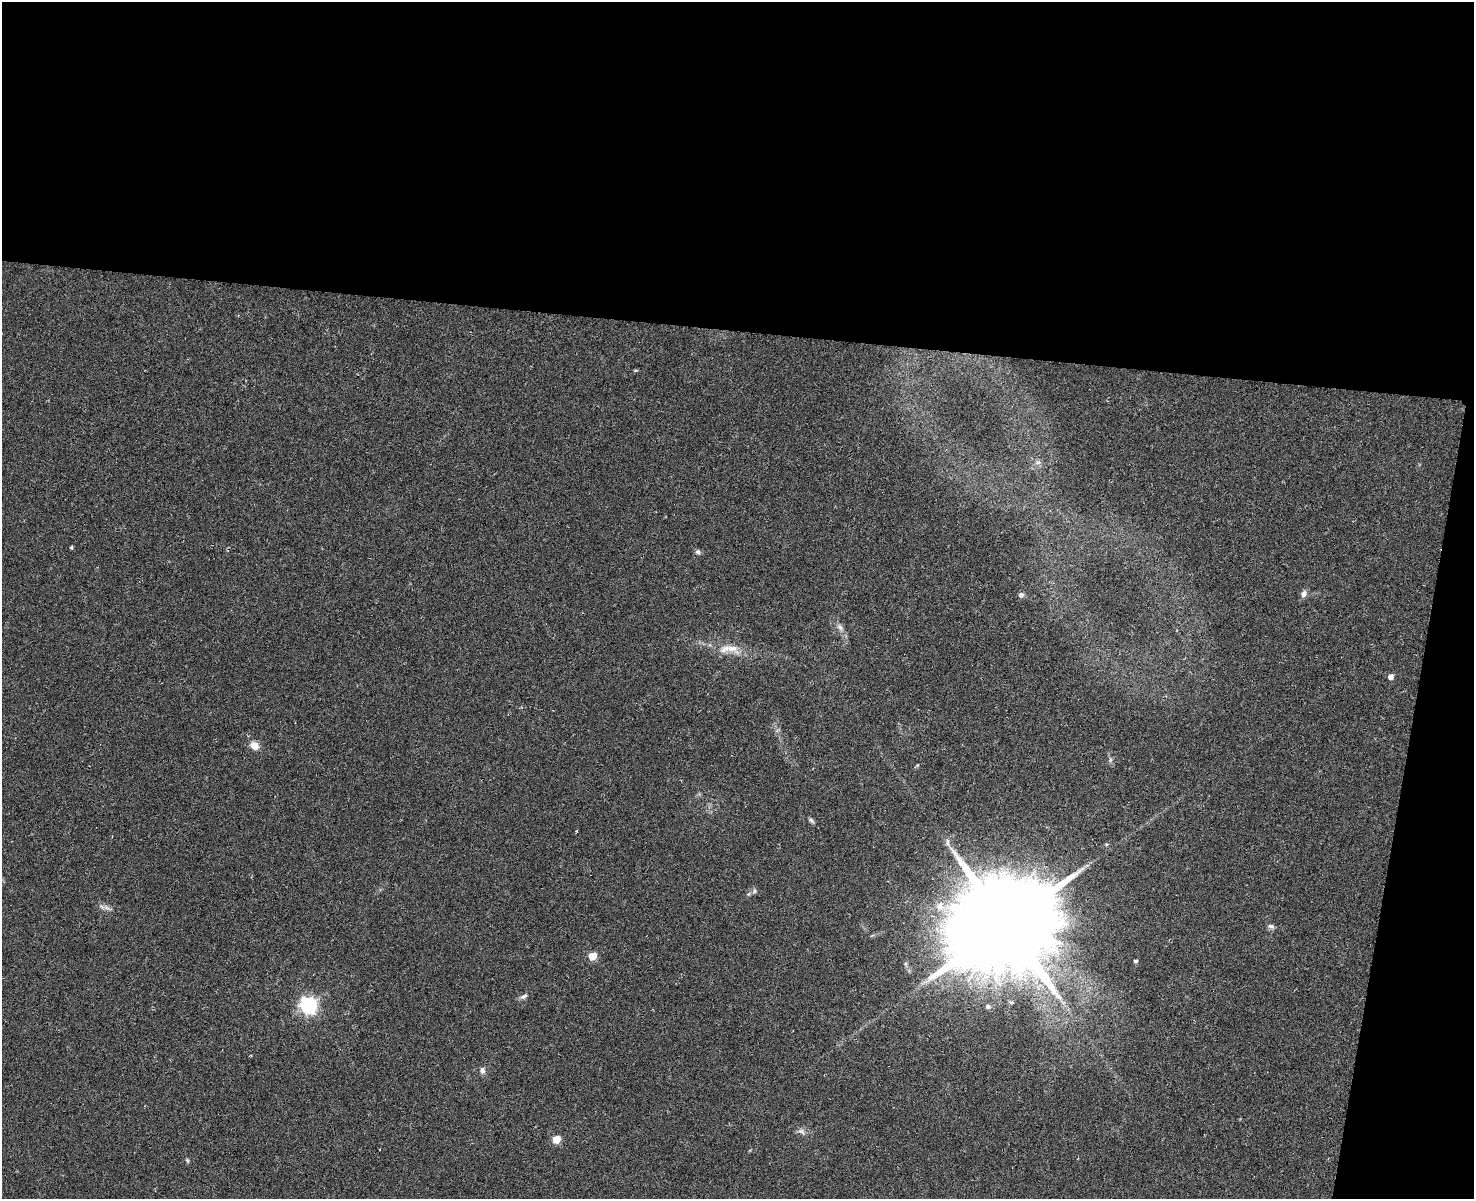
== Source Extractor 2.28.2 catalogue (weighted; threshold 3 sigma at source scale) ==
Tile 3 of 3 x 2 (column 3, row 1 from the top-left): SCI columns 2949-4420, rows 1478-2674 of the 4422 x 2925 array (HDU 1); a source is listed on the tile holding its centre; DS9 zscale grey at full resolution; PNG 1476 x 1201 px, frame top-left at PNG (2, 2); no overlay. Shown black and unused: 31% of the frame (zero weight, under 3 of 6 exposures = <1% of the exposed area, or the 3 px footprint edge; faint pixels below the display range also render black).
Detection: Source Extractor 2.28.2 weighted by HDU 2 'WHT'; one run over the whole footprint, this tile lists its part. Background 0.0739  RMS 0.0063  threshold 0.0256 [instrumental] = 3 sigma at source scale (4.09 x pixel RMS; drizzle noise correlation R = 1.36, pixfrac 0.8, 0.0396/0.0396 arcsec/px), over >= 5 px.
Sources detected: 27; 1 inside a brighter listed object's ellipse — not listed separately; the other 26 listed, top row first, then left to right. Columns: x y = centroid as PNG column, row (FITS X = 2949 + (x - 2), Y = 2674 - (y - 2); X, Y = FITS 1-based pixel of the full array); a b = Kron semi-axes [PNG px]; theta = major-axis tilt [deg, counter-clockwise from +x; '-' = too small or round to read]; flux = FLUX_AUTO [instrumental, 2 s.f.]
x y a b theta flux
635 370 6 3 0 0.6
1038 462 9 6 1 1.9
71 547 4 3 - 0.92
698 552 7 6 - 1.6
1304 594 9 7 60 2.8
1021 595 7 6 - 1.8
840 627 13 6 -49 2.8
733 648 23 13 -24 9.1
1390 677 5 4 - 3.8
254 746 10 8 -39 5.8
1110 760 8 4 90 1.2
811 820 9 5 -35 1.3
948 843 13 4 -90 1.9
754 891 7 5 49 1.3
107 908 18 5 -23 2.6
1006 924 36 32 22 8100
1271 926 10 6 -11 1.7
592 956 5 5 - 18
1135 961 5 4 - 1.3
524 996 11 6 32 2
308 1005 7 7 - 190
988 1007 7 6 - 1.4
482 1070 9 7 -80 2.3
801 1132 11 7 -39 2.5
556 1139 5 5 - 19
187 1161 7 4 -70 0.81